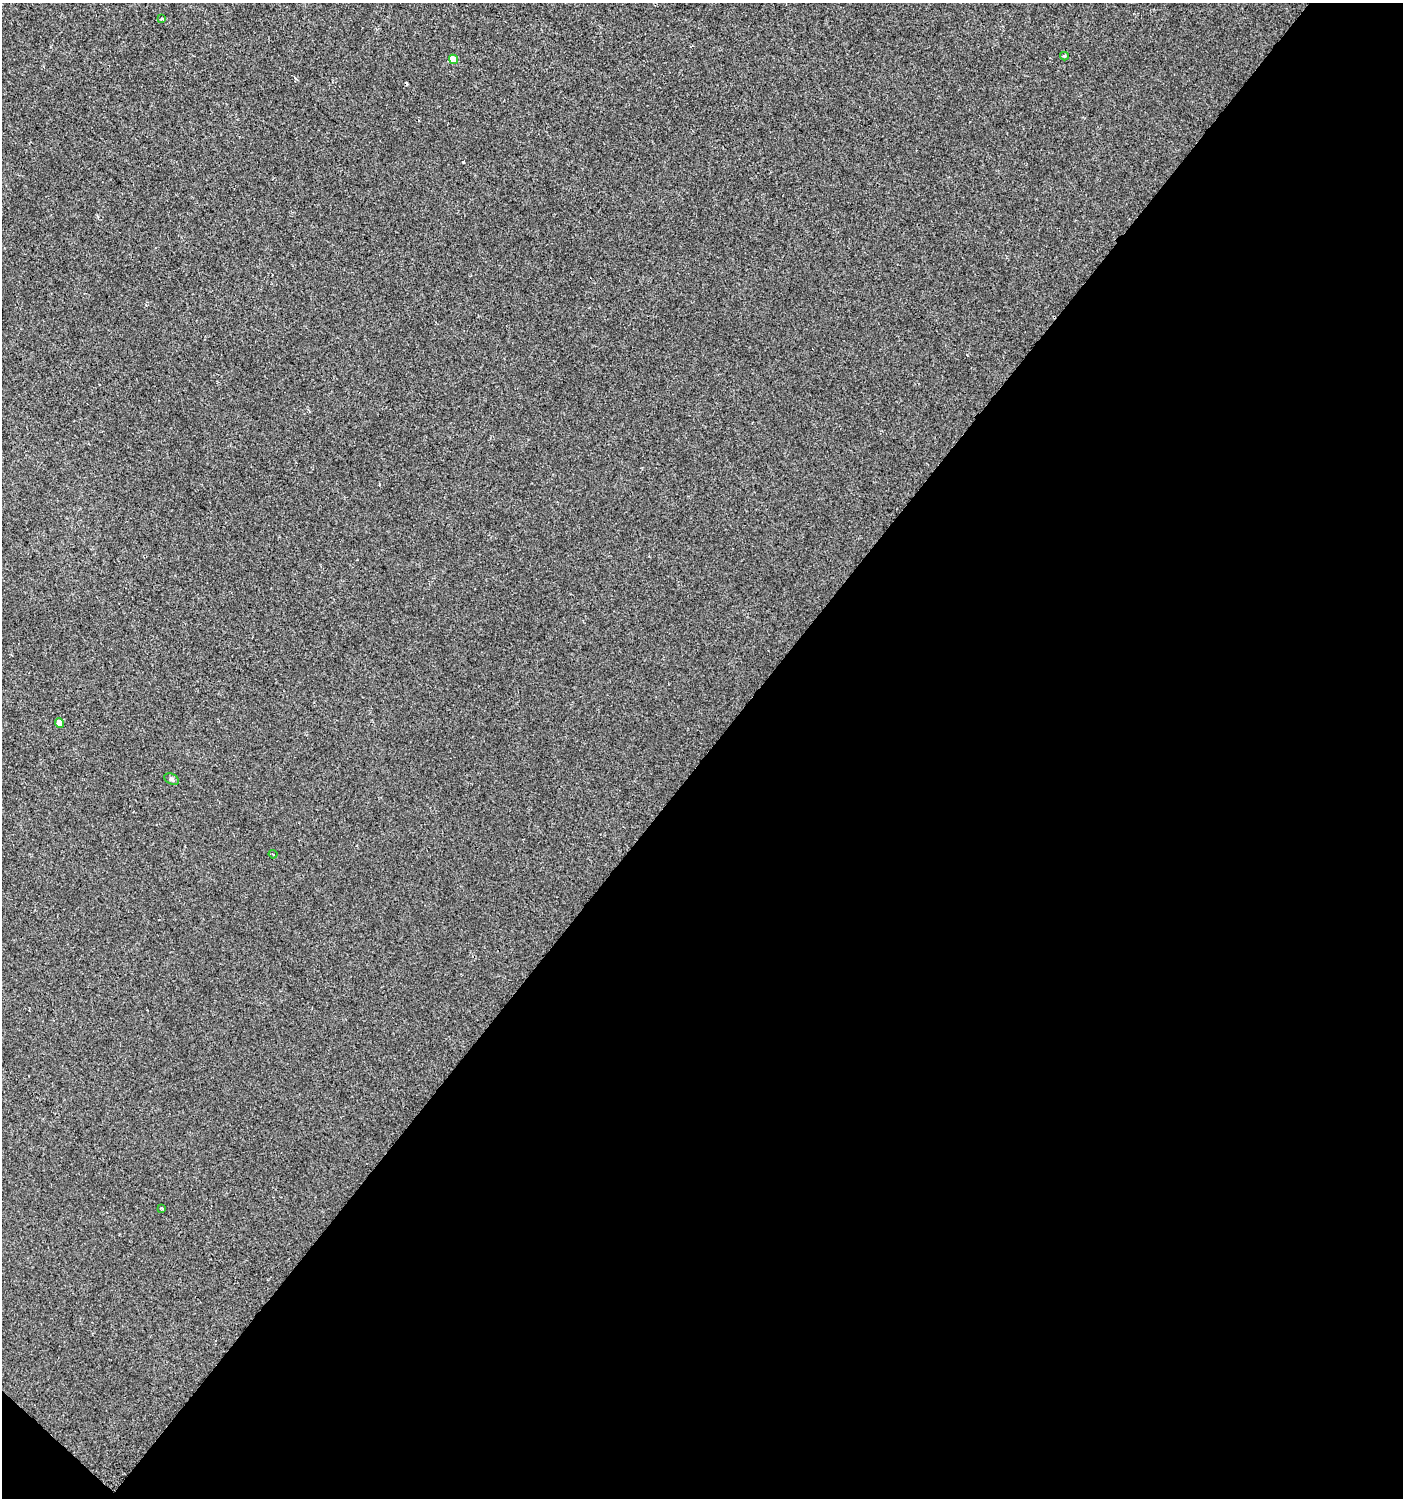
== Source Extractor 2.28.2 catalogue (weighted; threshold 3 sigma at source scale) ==
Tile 4 of 2 x 2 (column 2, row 2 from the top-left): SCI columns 1510-2910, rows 1-1496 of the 3001 x 2992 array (HDU 1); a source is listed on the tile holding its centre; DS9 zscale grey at full resolution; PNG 1405 x 1500 px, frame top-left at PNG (2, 3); each listed source drawn as its Kron ellipse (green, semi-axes under 4 px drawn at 4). Shown black and unused: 50% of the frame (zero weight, under 2 of 3 exposures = <1% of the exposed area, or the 3 px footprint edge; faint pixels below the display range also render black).
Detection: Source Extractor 2.28.2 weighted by HDU 2 'WHT'; one run over the whole footprint, this tile lists its part. Background 0.0011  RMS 0.0041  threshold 0.0185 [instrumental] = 3 sigma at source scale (4.5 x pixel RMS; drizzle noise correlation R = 1.50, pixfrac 1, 0.0396/0.0396 arcsec/px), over >= 5 px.
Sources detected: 9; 2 cosmic-ray / hot-pixel residue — neither listed nor drawn; the other 7 listed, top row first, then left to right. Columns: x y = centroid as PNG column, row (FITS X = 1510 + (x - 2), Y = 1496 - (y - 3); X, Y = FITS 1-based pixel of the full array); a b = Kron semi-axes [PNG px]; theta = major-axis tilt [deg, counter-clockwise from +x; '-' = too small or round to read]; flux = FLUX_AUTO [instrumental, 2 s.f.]
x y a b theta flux
162 19 3 3 - 0.95
1064 56 4 3 - 0.72
453 59 5 4 - 4.8
59 723 5 4 - 2.6
172 779 8 5 -27 0.8
273 854 4 3 - 0.46
162 1208 3 3 - 0.81